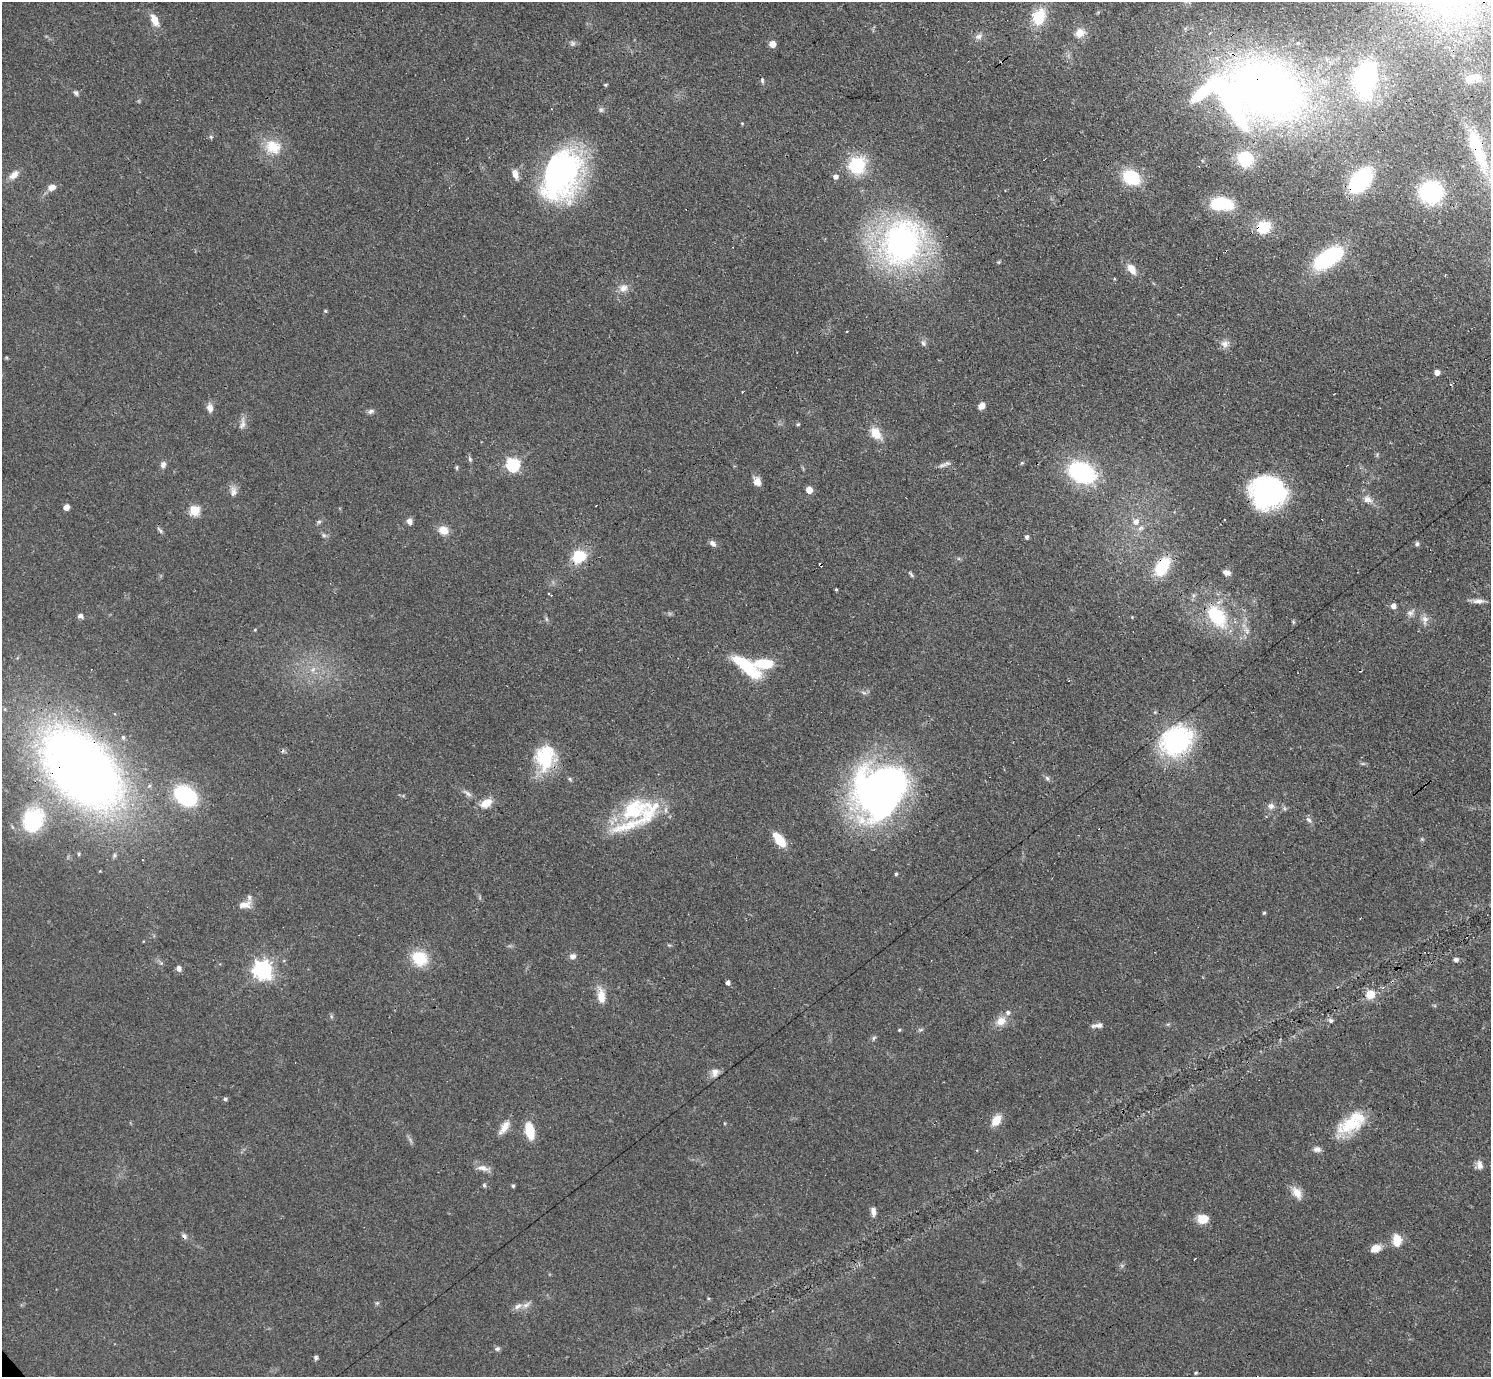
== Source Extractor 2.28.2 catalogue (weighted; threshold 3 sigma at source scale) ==
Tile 10 of 4 x 4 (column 2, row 3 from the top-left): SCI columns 1553-3041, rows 1707-3081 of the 6126 x 6131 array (HDU 1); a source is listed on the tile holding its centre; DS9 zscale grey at full resolution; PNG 1493 x 1379 px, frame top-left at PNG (2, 2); no overlay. Shown black and unused: <1% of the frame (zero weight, under 3 of 4 exposures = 1% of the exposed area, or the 3 px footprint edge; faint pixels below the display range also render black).
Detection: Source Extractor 2.28.2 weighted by HDU 2 'WHT'; one run over the whole footprint, this tile lists its part. Background 0.0708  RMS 0.006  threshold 0.0268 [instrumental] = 3 sigma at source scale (4.5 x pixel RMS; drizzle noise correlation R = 1.50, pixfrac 1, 0.05/0.05 arcsec/px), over >= 5 px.
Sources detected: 161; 4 inside a brighter object's white glare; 6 cosmic-ray / hot-pixel residue — not listed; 8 inside a brighter listed object's ellipse — not listed separately; the other 143 listed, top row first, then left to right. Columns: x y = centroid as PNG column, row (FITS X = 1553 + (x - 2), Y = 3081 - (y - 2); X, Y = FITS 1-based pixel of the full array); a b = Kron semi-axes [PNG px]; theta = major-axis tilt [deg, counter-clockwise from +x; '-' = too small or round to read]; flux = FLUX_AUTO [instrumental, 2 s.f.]
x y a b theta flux
1039 17 19 15 65 17
154 20 12 7 -65 8.2
1080 33 12 10 42 6.8
979 36 10 8 19 2.7
572 43 8 7 - 1.6
772 44 6 6 - 4.8
1367 79 30 18 79 100
1469 79 11 9 41 3
762 80 8 5 -81 1.1
605 85 4 3 - 0.76
1266 90 101 71 -19 370
76 93 7 5 -53 1.4
1476 146 37 10 -71 37
273 147 24 19 -23 16
1245 159 18 17 - 23
857 165 17 15 53 33
563 168 71 35 58 120
515 174 12 7 -74 4.4
14 175 16 9 40 4.4
835 176 6 6 - 2.4
1131 177 15 12 -30 34
1360 180 19 12 49 72
52 187 11 8 19 3.8
1431 192 18 17 - 68
1222 204 23 12 -3 32
1263 227 12 11 - 20
901 243 51 42 59 180
1328 258 34 16 34 51
999 262 6 4 71 0.65
1132 269 16 9 -57 5.9
1114 279 4 3 - 0.46
623 288 12 10 17 4.8
325 311 5 4 - 0.68
923 343 9 6 -62 1.8
1225 344 12 10 25 3.7
1437 372 5 5 - 3.7
981 406 8 6 37 3.4
210 408 12 8 -80 3.5
371 411 9 6 31 1.7
242 424 18 7 79 3.4
798 424 5 4 - 0.74
876 433 16 11 -56 9.4
470 459 7 5 -69 1.2
1022 463 5 4 - 0.75
513 464 6 6 - 86
163 465 7 6 - 2.6
942 465 13 5 18 2.4
457 468 7 3 82 0.81
1082 472 21 14 -25 87
757 482 10 8 -68 4.6
809 490 5 5 - 8.7
233 491 15 8 -89 3.7
1268 492 32 29 -2 95
1367 499 13 9 -24 4.2
66 507 5 5 - 4.7
194 510 5 5 - 38
409 521 7 6 - 3
319 522 7 5 21 1.2
1136 522 9 8 - 3.8
160 530 10 4 -49 1.3
443 530 12 10 -20 6.5
324 535 7 5 -44 1.3
1026 537 5 4 - 1.7
713 543 9 6 -36 2.4
1417 544 6 5 - 1.3
579 557 18 16 36 16
821 565 4 3 - 7.4
1162 566 17 11 59 28
1226 572 9 6 -17 2.8
911 575 8 4 -50 1.1
836 589 3 3 - 0.69
1478 601 16 6 -1 3.4
1393 606 5 5 - 3.4
1411 613 12 8 34 2.7
80 616 7 6 - 1.9
1217 616 26 16 -55 36
1132 617 4 4 - 0.46
546 619 7 4 -71 1.1
1425 619 10 9 - 3.4
1293 622 6 4 -89 0.84
255 630 4 4 - 0.56
1247 630 9 7 -55 3
764 664 19 9 -2 19
747 667 39 13 -38 30
313 670 10 7 49 3.3
864 693 7 4 -19 1.2
1176 741 31 25 37 87
545 757 29 23 85 32
81 769 101 62 -46 540
1047 778 7 5 -61 1.4
570 779 6 5 - 0.95
877 789 56 42 52 270
467 793 16 5 -34 2.7
185 796 23 16 -34 53
486 803 16 10 33 7.5
1271 806 9 8 - 2.8
1284 808 6 4 -71 1
634 810 39 27 40 44
33 820 32 26 69 43
1308 820 9 6 -43 1.9
1422 839 5 5 - 0.77
780 840 16 7 -52 16
896 874 4 4 - 0.86
245 905 18 9 16 5.1
1264 913 5 4 - 0.74
572 956 8 7 - 2.7
420 958 19 16 -33 19
1456 959 5 5 - 2.2
161 963 5 5 - 1
179 969 7 6 - 2.5
263 970 7 7 - 310
728 983 4 4 - 1.9
1370 994 10 9 - 9.2
601 996 21 10 -84 7.7
331 1016 6 4 -72 0.85
1331 1020 6 6 - 1.7
1001 1021 14 11 31 6.7
1098 1025 14 5 8 2.9
921 1029 6 4 20 0.92
899 1030 4 4 - 0.65
874 1038 6 4 59 1.1
715 1072 12 10 65 3.7
225 1099 5 5 - 1.2
996 1120 14 9 53 7.9
1351 1123 37 18 33 27
504 1127 20 8 56 5.7
529 1131 20 9 -78 14
1317 1149 10 7 -4 2.6
1479 1165 11 8 -80 3.5
483 1168 14 8 -13 4.2
484 1185 6 5 - 0.96
513 1186 4 4 - 1
1297 1192 15 11 -47 6.2
873 1212 10 6 -85 2.8
1202 1219 7 6 - 18
184 1236 8 6 -47 1.8
1397 1240 12 8 -87 11
1375 1248 12 9 28 5.7
1195 1258 3 2 - 0.79
526 1305 12 7 35 3
497 1349 7 5 10 1.5
316 1358 5 5 - 1.2
1196 1373 5 4 - 0.79
Overlapping masked pixels (flux is a lower limit): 14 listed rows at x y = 1266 90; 1476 146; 1245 159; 1360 180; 1263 227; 1268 492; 579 557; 821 565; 1162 566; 1217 616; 1176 741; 545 757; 81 769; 184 1236
Isophote crosses this tile's border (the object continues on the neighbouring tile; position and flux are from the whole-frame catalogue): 1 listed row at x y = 1266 90